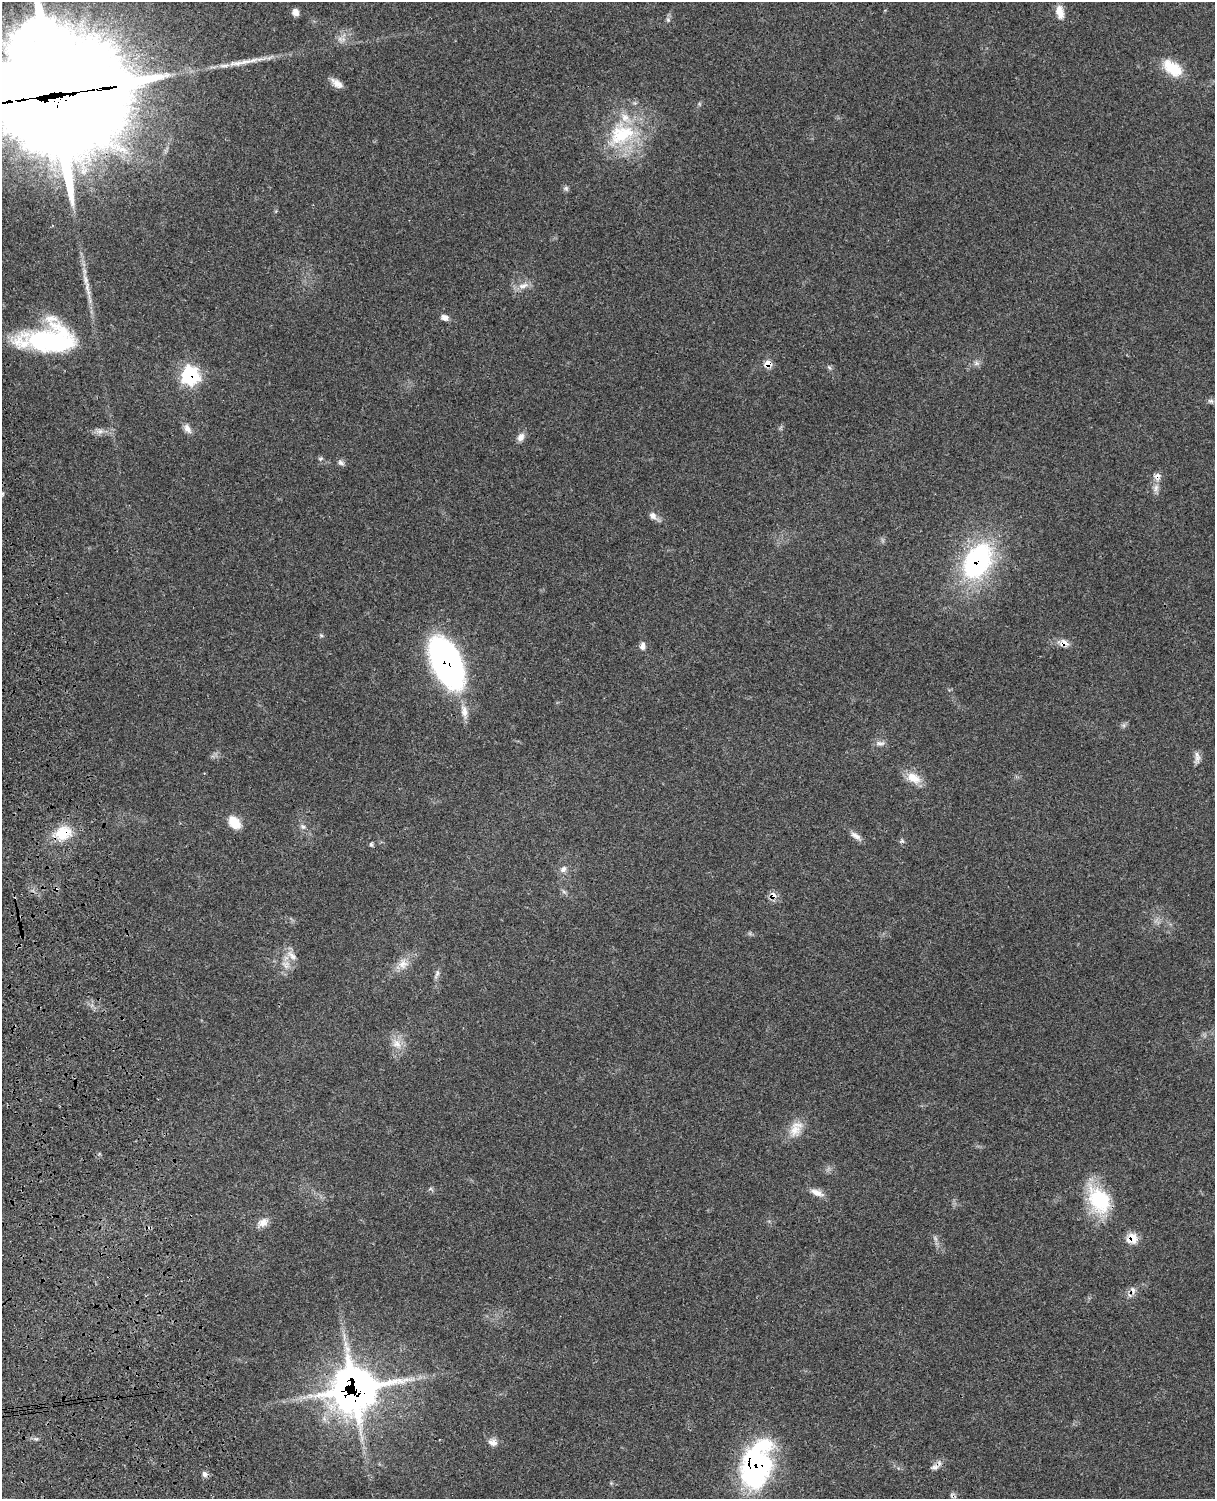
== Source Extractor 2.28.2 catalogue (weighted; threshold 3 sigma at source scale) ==
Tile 7 of 4 x 3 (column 3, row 2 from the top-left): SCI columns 2558-3770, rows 1776-3272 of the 5102 x 4931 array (HDU 1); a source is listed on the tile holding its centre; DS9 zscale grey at full resolution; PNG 1217 x 1501 px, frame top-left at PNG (2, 2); no overlay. Shown black and unused: <1% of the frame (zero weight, under 3 of 4 exposures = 6% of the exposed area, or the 3 px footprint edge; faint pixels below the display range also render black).
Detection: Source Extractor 2.28.2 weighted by HDU 2 'WHT'; one run over the whole footprint, this tile lists its part. Background 0.0975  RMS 0.0064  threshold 0.0286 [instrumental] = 3 sigma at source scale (4.5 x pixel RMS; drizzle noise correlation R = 1.50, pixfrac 1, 0.05/0.05 arcsec/px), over >= 5 px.
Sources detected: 66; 2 too faint to see at this stretch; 1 cosmic-ray / hot-pixel residue — not listed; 3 inside a brighter listed object's ellipse — not listed separately; the other 60 listed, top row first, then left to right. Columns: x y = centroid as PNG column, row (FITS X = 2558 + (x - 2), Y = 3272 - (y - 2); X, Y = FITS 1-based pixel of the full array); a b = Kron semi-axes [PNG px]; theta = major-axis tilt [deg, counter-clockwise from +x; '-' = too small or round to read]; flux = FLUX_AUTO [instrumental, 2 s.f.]
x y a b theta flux
295 12 8 6 -68 3.6
1060 12 17 8 -78 6.3
668 20 6 4 -46 1.1
240 63 48 7 9 12
1172 68 27 15 -36 18
337 83 17 8 -36 4.9
56 95 63 37 6 25000
621 135 43 29 33 48
566 188 7 6 - 1.5
523 286 17 8 14 5.1
87 288 25 6 -81 6.8
445 317 8 6 -20 3.2
49 340 56 28 2 100
976 363 9 6 0 2.2
768 364 7 7 - 7.3
829 368 7 4 -44 1.1
190 375 9 8 - 150
1210 401 8 5 -6 1.6
187 429 13 8 -59 3.9
100 431 9 7 0 2.8
521 437 12 8 61 3.6
320 458 7 5 34 1.2
341 463 10 6 -33 2
1157 477 12 9 89 3.8
653 516 13 8 -43 3.3
977 561 46 29 59 96
321 635 6 4 -44 0.9
1064 643 12 10 -24 4.7
643 646 9 7 -88 3.1
447 662 43 22 -65 200
464 711 18 9 -82 5.9
1124 725 7 4 72 1.3
880 743 15 6 2 2.8
1197 758 18 7 89 3.5
913 778 20 13 -26 9.8
234 823 15 10 -48 12
303 827 9 7 -55 2.2
63 833 21 15 26 20
856 836 18 7 -36 3.7
902 841 7 5 -51 1.2
371 844 6 5 - 1.1
563 869 11 7 45 3
564 892 7 4 -19 1.2
773 895 8 7 - 5.2
292 956 18 8 -43 5.1
403 964 15 14 - 7.1
286 965 13 11 -25 5.7
437 974 14 5 67 2.1
397 1044 14 12 -49 7.2
795 1130 19 17 63 10
817 1193 19 7 -21 5
1099 1200 38 26 -60 39
263 1222 14 10 30 5
1132 1238 14 12 61 7.8
1133 1290 11 6 -77 2.8
354 1389 24 22 25 770
493 1442 12 9 -7 3.9
756 1466 46 31 81 110
935 1467 11 8 21 3.1
204 1474 9 7 -73 2.2
Overlapping masked pixels (flux is a lower limit): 14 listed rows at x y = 56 95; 768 364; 190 375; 1157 477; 977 561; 1064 643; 447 662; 63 833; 773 895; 1132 1238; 1133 1290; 354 1389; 756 1466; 935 1467
Isophote crosses this tile's border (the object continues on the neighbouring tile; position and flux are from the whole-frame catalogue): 1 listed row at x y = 56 95